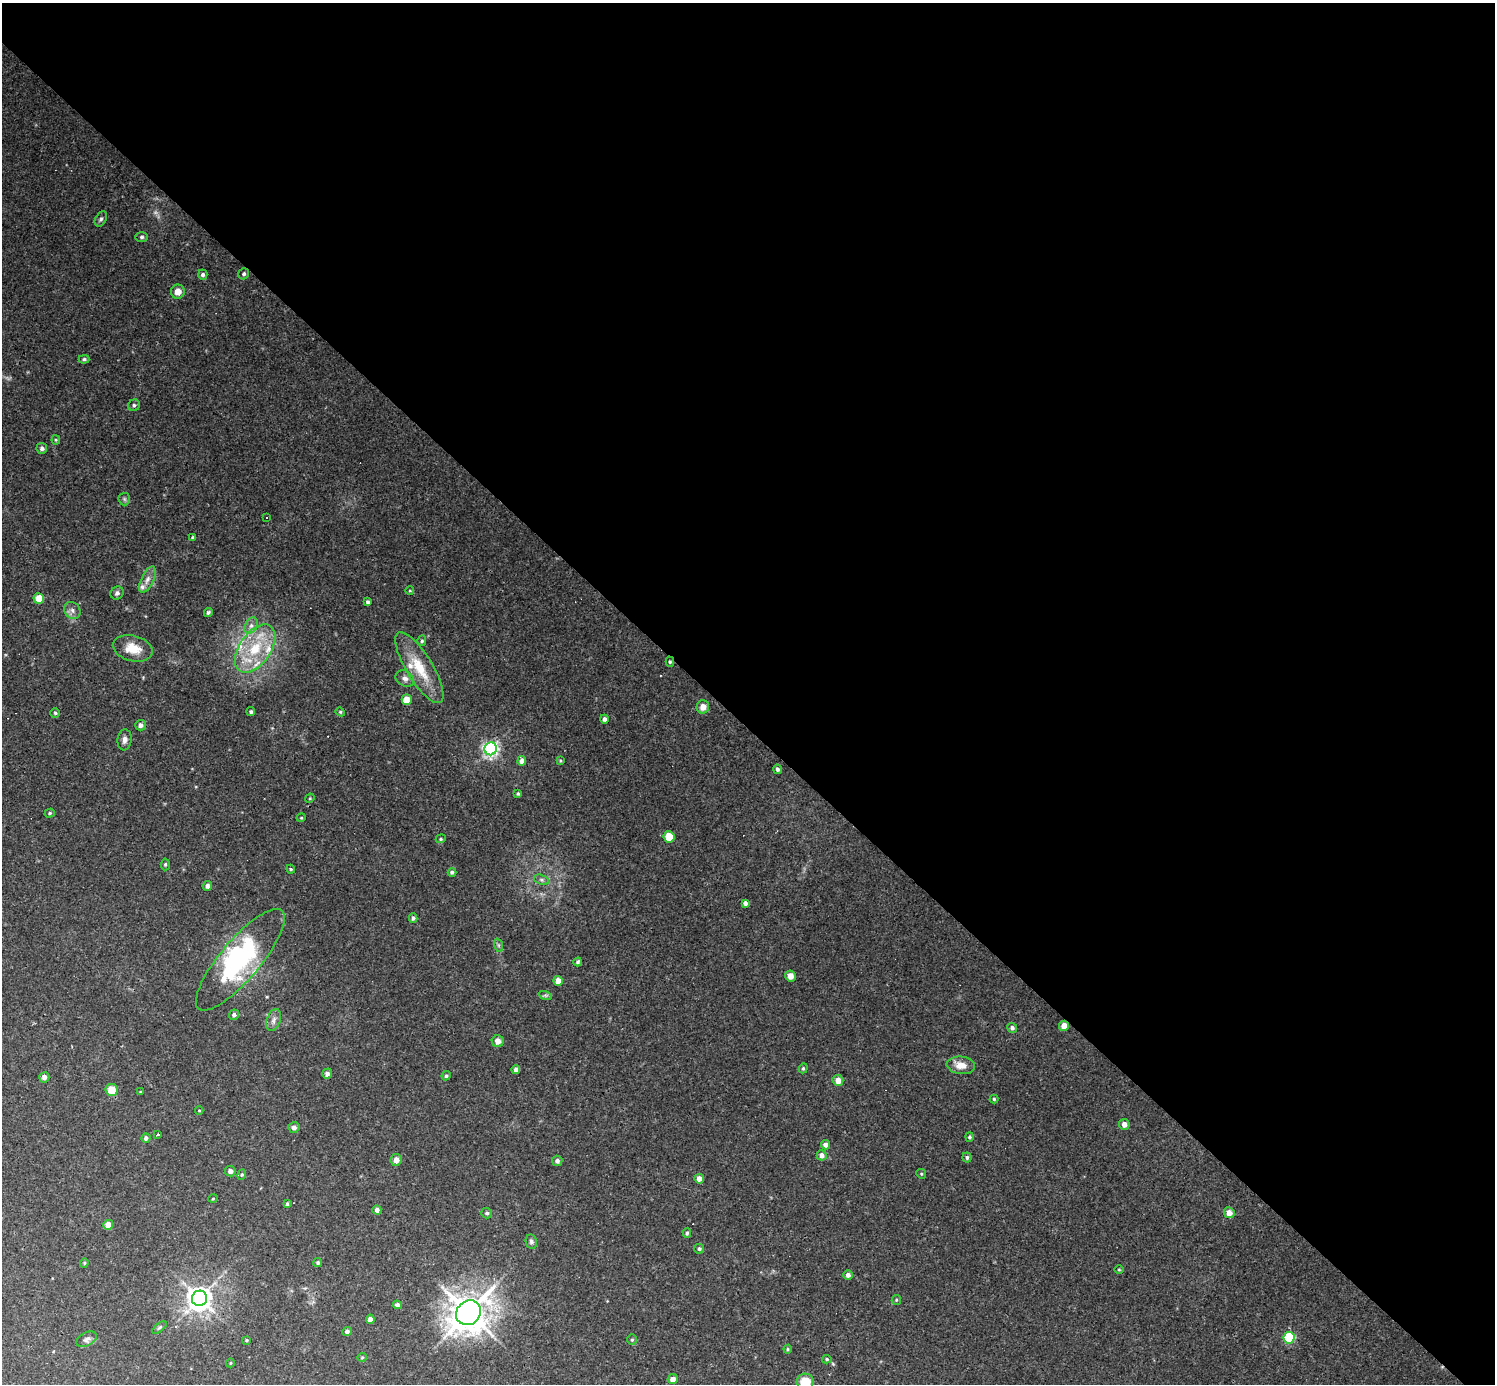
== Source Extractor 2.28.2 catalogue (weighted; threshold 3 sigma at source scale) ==
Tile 3 of 4 x 4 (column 3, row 1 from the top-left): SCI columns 2988-4480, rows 4442-5823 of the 5974 x 5974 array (HDU 1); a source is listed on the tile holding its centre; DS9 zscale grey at full resolution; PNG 1497 x 1386 px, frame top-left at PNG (2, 3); each listed source drawn as its Kron ellipse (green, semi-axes under 4 px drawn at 4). Shown black and unused: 52% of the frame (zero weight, under 3 of 4 exposures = <1% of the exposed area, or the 3 px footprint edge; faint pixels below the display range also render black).
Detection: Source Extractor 2.28.2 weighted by HDU 2 'WHT'; one run over the whole footprint, this tile lists its part. Background 0.0462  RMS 0.0027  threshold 0.012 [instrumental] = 3 sigma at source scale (4.5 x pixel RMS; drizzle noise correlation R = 1.50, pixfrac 1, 0.05/0.05 arcsec/px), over >= 5 px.
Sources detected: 124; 1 too faint to see at this stretch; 2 inside a brighter object's white glare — neither listed nor drawn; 4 inside a brighter listed object's ellipse — not listed separately; the other 117 listed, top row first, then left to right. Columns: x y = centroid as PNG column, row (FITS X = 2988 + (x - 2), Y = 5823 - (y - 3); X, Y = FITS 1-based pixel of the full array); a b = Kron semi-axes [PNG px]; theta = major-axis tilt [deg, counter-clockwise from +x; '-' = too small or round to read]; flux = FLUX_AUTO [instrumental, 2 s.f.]
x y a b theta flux
101 219 8 5 60 0.63
142 237 6 5 - 0.54
244 274 6 5 - 0.59
203 275 5 4 - 0.72
178 292 7 7 - 2.2
84 359 5 4 - 0.51
134 405 6 5 - 0.61
56 440 4 4 - 0.3
42 448 5 5 - 0.83
124 499 6 6 - 0.53
267 517 3 3 - 1.2
193 537 4 4 - 0.47
147 580 14 6 64 1.7
410 591 4 3 - 0.23
117 593 7 6 - 0.77
39 598 5 5 - 4.1
368 602 4 3 - 0.55
72 610 9 7 -50 1.2
208 612 4 4 - 0.53
251 626 9 6 63 1.1
422 641 5 4 - 0.44
133 648 20 12 -14 5.3
255 649 27 15 56 12
670 662 5 4 - 0.4
419 668 41 13 -59 9.3
405 678 10 7 -31 1.1
407 700 5 5 - 6.1
703 707 6 6 - 2.2
251 712 4 4 - 0.48
340 712 5 4 - 0.33
55 713 5 4 - 0.4
604 719 4 4 - 0.99
140 725 5 5 - 1.1
125 740 10 7 83 1.2
491 749 6 6 - 83
522 761 5 4 - 1.7
560 761 4 3 - 0.27
777 769 5 4 - 0.79
518 794 3 3 - 0.39
310 798 5 3 - 0.28
50 813 5 4 - 0.37
301 818 5 3 - 0.25
669 837 5 5 - 7.8
441 839 5 4 - 0.34
165 864 6 4 86 0.43
291 869 4 4 - 0.32
452 872 4 4 - 0.56
541 880 8 5 -20 0.57
207 886 5 4 - 0.96
745 903 4 4 - 1.1
413 918 5 4 - 0.54
498 945 7 4 -71 0.49
240 960 64 20 50 34
578 962 4 4 - 0.45
791 976 5 5 - 2.2
558 981 5 4 - 3.5
545 995 7 4 -18 0.46
234 1015 5 5 - 0.77
274 1020 11 6 71 1.2
1064 1026 5 5 - 2.5
1012 1028 5 5 - 0.71
498 1041 6 6 - 1.9
961 1065 14 8 -7 2.9
803 1068 5 4 - 0.36
516 1070 4 4 - 1
327 1074 5 5 - 0.82
446 1076 5 4 - 0.53
44 1077 5 5 - 1.1
838 1080 5 5 - 2
111 1090 6 6 - 4.4
141 1092 3 3 - 0.28
994 1099 4 4 - 0.35
199 1110 4 3 - 0.24
1124 1124 5 5 - 1.6
294 1127 5 5 - 1
157 1135 3 3 - 0.64
970 1137 5 4 - 0.48
146 1138 4 4 - 0.83
825 1145 5 4 - 1.3
822 1155 5 4 - 1.6
967 1157 5 4 - 0.52
396 1160 6 5 - 1.9
557 1161 5 5 - 0.88
230 1171 5 5 - 1.1
921 1174 5 4 - 0.34
242 1175 5 4 - 0.37
699 1179 5 4 - 1.9
213 1199 5 3 - 0.24
287 1204 4 4 - 0.4
377 1210 4 4 - 0.91
487 1213 5 5 - 0.52
1229 1213 5 5 - 2.2
108 1225 5 5 - 3.9
687 1233 5 4 - 0.47
531 1242 7 5 -78 0.74
699 1249 5 5 - 0.51
318 1262 5 4 - 0.46
84 1263 4 4 - 0.31
1119 1269 5 3 - 0.25
848 1275 5 5 - 0.99
199 1298 8 7 - 260
896 1300 5 4 - 0.33
397 1305 4 4 - 1.1
468 1313 13 11 44 540
370 1319 4 4 - 1.4
159 1327 8 4 38 0.46
347 1331 4 4 - 0.81
1289 1338 6 5 - 24
87 1339 11 6 28 1
247 1340 4 3 - 0.28
632 1340 5 4 - 0.39
788 1349 4 4 - 0.3
362 1357 4 4 - 0.28
827 1359 5 4 - 0.44
230 1363 4 3 - 0.22
673 1379 5 4 - 1.6
805 1382 8 8 - 6.1
Overlapping masked pixels (flux is a lower limit): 2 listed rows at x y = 670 662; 1064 1026
Isophote crosses this tile's border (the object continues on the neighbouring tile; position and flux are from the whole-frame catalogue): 1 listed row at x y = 805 1382